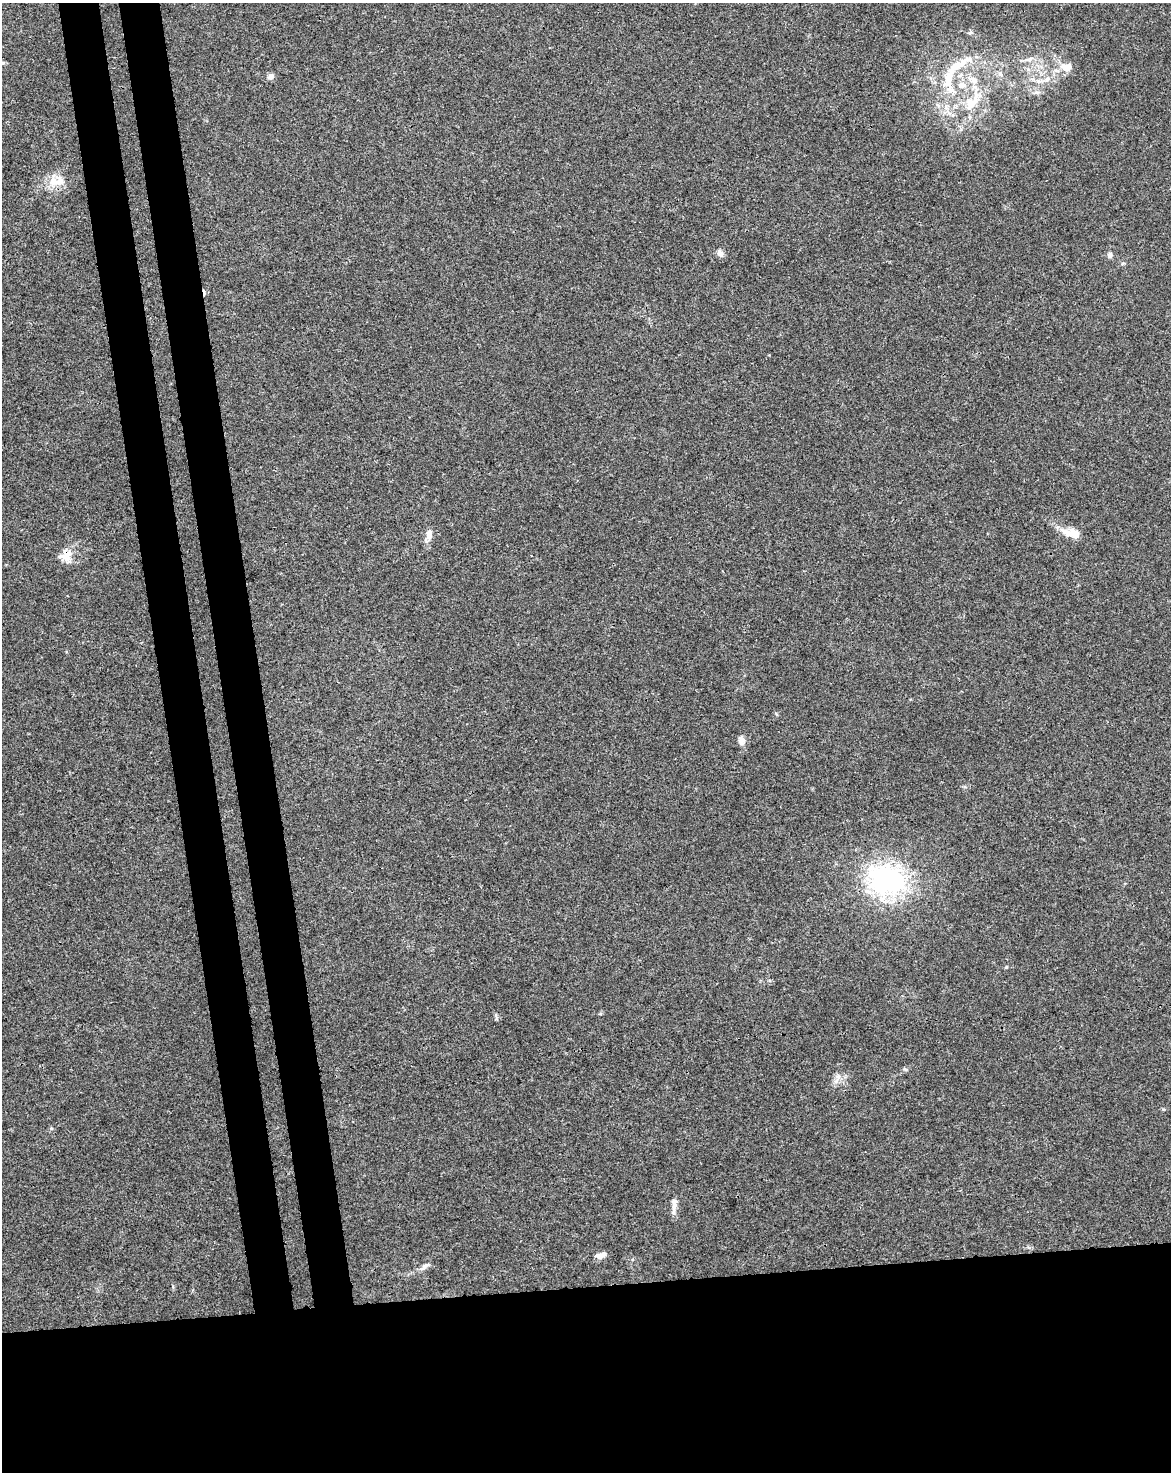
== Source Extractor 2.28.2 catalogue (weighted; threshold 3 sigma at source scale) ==
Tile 11 of 4 x 3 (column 3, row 3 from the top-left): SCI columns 2396-3564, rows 68-1537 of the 4791 x 4502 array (HDU 1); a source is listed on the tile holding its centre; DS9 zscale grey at full resolution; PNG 1173 x 1474 px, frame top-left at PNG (2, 3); no overlay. Shown black and unused: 19% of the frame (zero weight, under 3 of 4 exposures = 5% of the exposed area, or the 3 px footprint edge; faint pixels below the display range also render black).
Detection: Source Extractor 2.28.2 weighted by HDU 2 'WHT'; one run over the whole footprint, this tile lists its part. Background 0.00476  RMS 0.003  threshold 0.0135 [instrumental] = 3 sigma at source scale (4.5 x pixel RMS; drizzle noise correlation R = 1.50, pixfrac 1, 0.0396/0.0396 arcsec/px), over >= 5 px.
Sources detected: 30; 1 cosmic-ray / hot-pixel residue — not listed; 5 inside a brighter listed object's ellipse — not listed separately; the other 24 listed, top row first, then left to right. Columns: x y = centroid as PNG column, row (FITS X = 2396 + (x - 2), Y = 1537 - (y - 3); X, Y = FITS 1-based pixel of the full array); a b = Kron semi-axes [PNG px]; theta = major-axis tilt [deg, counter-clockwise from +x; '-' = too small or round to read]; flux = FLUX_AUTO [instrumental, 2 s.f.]
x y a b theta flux
969 59 20 9 5 3.5
1029 59 13 6 13 1.5
3 63 5 5 - 0.46
1066 67 16 12 -14 3.3
1000 74 8 4 -44 0.77
271 76 5 5 - 2.4
949 79 48 17 -85 13
1047 79 7 6 - 0.95
1039 81 10 6 -15 1.4
972 102 35 15 57 10
53 181 19 11 85 4.4
720 254 11 7 -52 1.2
1110 255 7 6 - 0.96
429 534 14 8 89 2
1075 534 28 10 -21 4.9
66 556 19 17 63 4
741 740 13 8 -75 1.5
886 880 52 40 -17 43
1006 967 5 3 - 0.28
905 1069 6 3 -18 0.4
838 1076 7 4 18 0.82
674 1204 19 7 87 2.1
601 1255 14 6 17 2
424 1266 15 6 39 1.4
Overlapping masked pixels (flux is a lower limit): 1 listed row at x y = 66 556
Unlisted compact peaks at least as high as the median listed source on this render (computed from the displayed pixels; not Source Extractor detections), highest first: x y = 971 32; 496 1019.